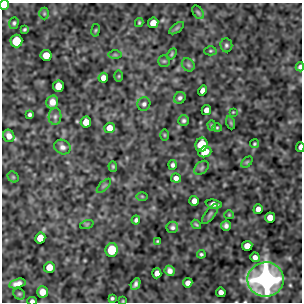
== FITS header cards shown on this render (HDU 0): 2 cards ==
NAXIS1  =                  300
NAXIS2  =                  300

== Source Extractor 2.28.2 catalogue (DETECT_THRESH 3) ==
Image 300 x 300 px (HDU 0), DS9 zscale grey, 1 PNG px = 1 image px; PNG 304 x 304 px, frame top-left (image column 1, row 300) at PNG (2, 3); each listed source drawn as its Kron ellipse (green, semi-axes under 4 px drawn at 4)
Background -0.00481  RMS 0.37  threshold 1.11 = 3 sigma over >= 5 px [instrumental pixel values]
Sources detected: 80; all 80 listed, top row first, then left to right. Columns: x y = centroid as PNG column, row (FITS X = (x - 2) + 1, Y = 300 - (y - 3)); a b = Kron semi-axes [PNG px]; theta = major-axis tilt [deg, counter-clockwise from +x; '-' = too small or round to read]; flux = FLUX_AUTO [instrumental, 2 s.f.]
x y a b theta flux
4 5 5 4 - 340
198 12 8 5 -53 44
44 14 6 5 - 34
14 23 6 4 72 45
139 23 4 3 - 32
153 23 5 5 - 260
177 28 8 4 36 39
25 29 4 3 - 36
95 30 6 3 81 27
16 41 6 6 - 720
226 45 7 6 - 54
210 51 6 4 1 32
172 54 6 4 60 33
46 55 5 5 - 350
115 55 7 4 -1 39
164 61 6 5 - 37
188 65 7 5 -46 57
300 67 4 3 - 76
119 76 5 3 - 26
103 78 5 4 - 150
58 86 5 5 - 340
202 91 5 4 - 110
180 98 6 5 - 61
52 102 7 6 - 190
144 104 7 6 - 63
206 110 5 4 - 130
233 112 3 3 - 19
30 115 4 4 - 51
55 116 8 6 88 78
184 121 5 5 - 53
86 122 5 5 - 280
231 123 7 4 -71 30
212 126 5 4 - 33
109 128 5 5 - 270
217 128 4 4 - 28
164 135 6 4 -89 28
9 136 6 5 - 150
254 144 4 4 - 31
201 145 7 6 - 750
62 147 8 7 - 100
300 147 5 3 - 120
205 152 7 5 20 240
247 162 7 4 45 32
173 165 5 4 - 63
113 166 5 4 - 34
202 168 8 5 42 58
13 177 6 5 - 34
176 178 5 4 - 110
104 186 9 3 45 39
142 196 6 4 -1 27
194 201 5 5 - 160
214 204 8 4 -10 120
258 209 5 4 - 170
210 214 12 5 53 61
229 215 5 4 - 27
270 217 5 5 - 260
136 220 4 4 - 59
87 224 7 4 18 34
196 224 5 3 - 33
226 226 5 5 - 86
172 227 6 5 - 61
40 238 5 5 - 330
157 241 3 2 - 25
247 246 5 5 - 230
112 250 7 6 - 480
201 254 4 3 - 41
255 257 5 4 - 120
49 267 5 5 - 290
170 271 5 5 - 110
157 273 5 4 - 150
266 279 18 17 - 6400
17 283 8 4 15 120
188 283 5 4 - 140
136 284 6 4 64 71
42 292 5 5 - 280
221 292 5 4 - 110
19 294 6 5 - 36
112 298 3 3 - 40
32 301 5 3 - 80
123 301 3 3 - 20
At the frame edge (FLAGS 8, measured only in part): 6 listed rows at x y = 4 5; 300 67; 300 147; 266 279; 32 301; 123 301